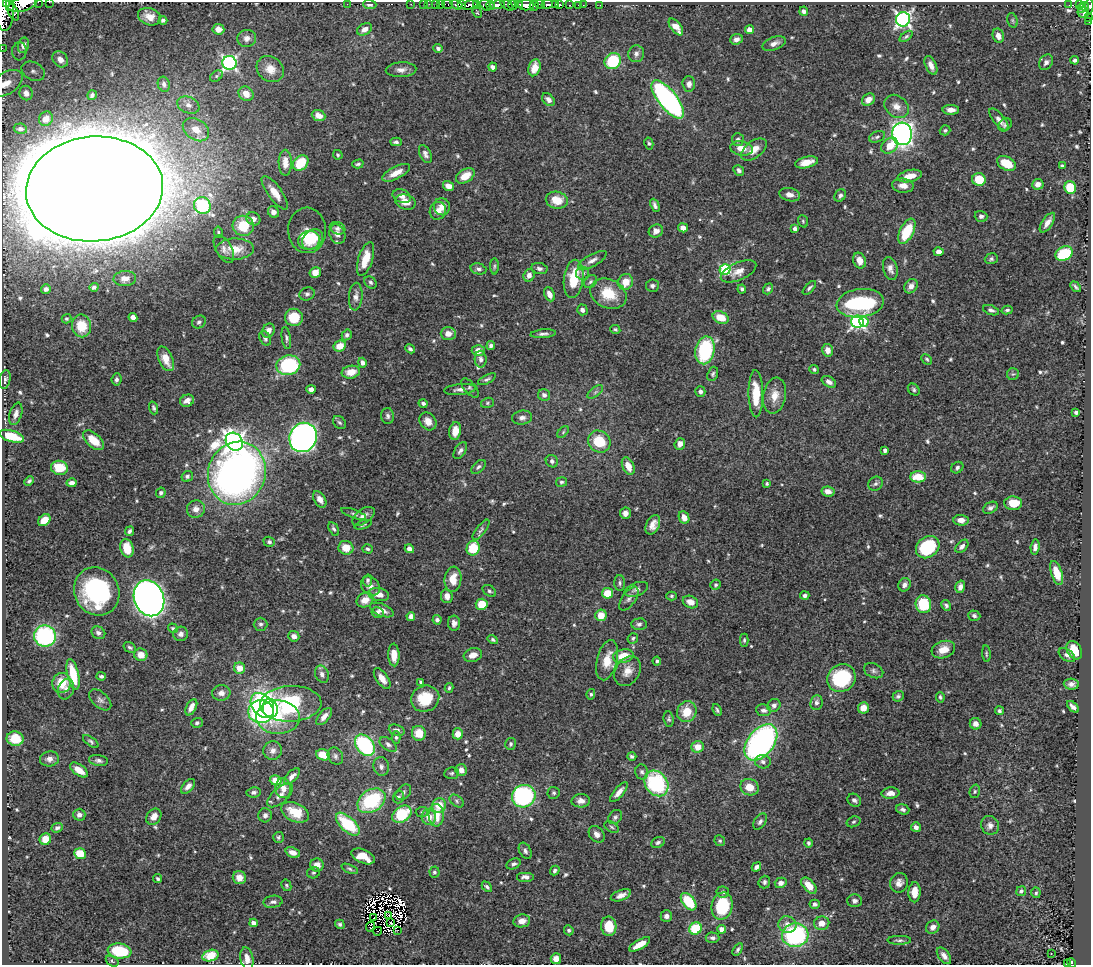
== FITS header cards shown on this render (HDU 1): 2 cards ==
NAXIS1  =                 1089
NAXIS2  =                  963

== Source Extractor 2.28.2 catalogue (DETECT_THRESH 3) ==
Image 1089 x 963 px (HDU 1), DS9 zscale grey, 1 PNG px = 1 image px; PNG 1093 x 967 px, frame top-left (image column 1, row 963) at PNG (2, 2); each listed source drawn as its Kron ellipse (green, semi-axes under 4 px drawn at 4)
Background 0.44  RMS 0.014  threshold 0.0414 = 3 sigma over >= 5 px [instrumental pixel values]
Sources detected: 644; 13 with non-positive FLUX_AUTO (blend fragments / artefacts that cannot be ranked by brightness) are neither listed nor drawn; of the other 631, the 500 brightest by FLUX_AUTO listed and drawn (131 fainter detections omitted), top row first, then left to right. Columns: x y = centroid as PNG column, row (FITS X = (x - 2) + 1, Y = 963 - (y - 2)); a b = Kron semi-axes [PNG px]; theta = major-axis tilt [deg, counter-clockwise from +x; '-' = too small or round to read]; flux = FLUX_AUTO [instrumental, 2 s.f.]
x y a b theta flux
7 2 2 2 - 47
38 2 2 2 - 24
49 2 2 2 - 5.3
23 4 15 7 18 810
347 4 2 2 - 33
370 4 7 4 -4 3.6
411 4 2 2 - 2.6
423 4 2 2 - 5.2
429 4 2 2 - 5.5
436 4 3 2 - 11
440 4 2 2 - 4.2
447 4 5 3 - 19
519 4 4 2 - 14
547 4 6 3 9 13
555 4 2 2 - 8.6
560 4 4 3 - 27
457 5 6 4 -23 320
461 5 4 3 - 220
470 5 8 3 16 270
477 5 4 3 - 130
486 5 6 4 -49 94
490 5 5 3 - 83
497 5 8 3 8 290
507 5 8 4 -39 170
513 5 5 3 - 27
526 5 8 5 0 340
540 5 4 3 - 180
569 5 3 2 - 26
578 5 3 2 - 21
583 5 2 2 - 3
600 5 2 2 - 5.5
1069 5 4 2 - 16
1080 5 3 2 - 33
534 6 5 2 - 10
1084 6 5 3 - 34
1089 6 7 3 88 60
1081 9 3 3 - 26
4 11 20 9 -90 1500
12 11 11 5 -65 360
804 11 4 4 - 2.8
1083 12 6 5 - 180
477 13 5 3 - 1.7
149 17 12 8 -17 9.2
1089 18 3 2 - 3
903 19 7 7 - 280
163 20 4 3 - 2.3
1012 20 7 5 -73 1.7
1089 22 2 2 - 4.1
676 27 10 5 -53 9.8
218 29 6 5 - 6
365 29 8 5 30 5.2
749 30 4 4 - 7.4
906 36 7 4 37 1.7
998 36 7 5 -68 6.5
247 38 9 8 - 5.9
736 39 6 5 - 4.6
774 43 12 6 20 5.5
23 45 8 5 76 4.9
2 48 2 2 - 5.4
438 48 5 4 - 2.9
19 51 9 7 84 4
636 54 8 8 - 3.8
60 59 9 7 -49 7.7
1075 60 4 3 - 2.3
613 61 8 7 - 46
1046 62 8 6 56 3.7
229 63 7 7 - 220
931 65 10 5 -65 5.6
493 67 4 3 - 2.9
535 68 8 6 72 8
270 69 14 12 -38 12
401 70 15 7 3 5.9
33 71 12 9 -28 7
216 76 7 5 37 1.8
6 83 18 11 33 15
164 84 8 6 -70 2.8
689 84 7 6 - 4
26 93 7 6 - 4.9
246 94 8 7 - 12
92 95 5 4 - 2.5
668 99 23 9 -51 250
548 100 7 5 -45 3.7
868 100 7 5 36 7.3
188 105 11 8 -22 5.5
896 106 13 10 -38 8.2
951 110 8 5 -1 5.7
319 116 7 5 -22 8.5
46 119 7 6 - 7.5
999 119 13 5 -50 4.8
1005 125 7 6 - 2.2
20 129 6 5 - 2.3
196 130 14 10 -35 13
945 130 5 5 - 1.7
902 134 11 10 - 350
877 137 8 5 24 2.1
738 140 6 6 - 2.9
396 142 6 4 -3 2.2
649 143 6 4 -77 1.6
890 146 9 7 38 15
741 148 11 7 -9 10
754 150 14 8 37 11
425 154 9 5 -65 3.4
338 155 5 4 - 1.5
806 162 12 5 14 10
285 163 13 6 -89 7.2
301 163 9 6 45 30
1006 163 10 6 -28 19
358 164 6 3 16 1.7
1062 166 4 3 - 2.1
739 170 6 5 - 2.4
396 173 15 6 27 9.9
465 176 10 6 32 13
910 176 12 6 12 12
979 179 7 6 - 20
1038 184 6 5 - 6.2
448 186 6 4 -34 6.2
903 186 11 7 -5 7
1070 188 6 5 - 34
94 189 68 52 5 12000
275 193 20 7 -54 11
790 195 10 6 -13 5.8
840 195 6 5 - 2.4
402 196 9 6 -21 5.4
557 200 11 8 -12 16
406 202 10 7 -15 10
655 205 7 4 -68 2.9
202 206 9 8 - 130
442 207 8 8 - 6.1
438 211 9 8 - 6.7
273 212 6 5 - 4.8
981 216 6 5 - 2.6
253 219 7 6 - 4.9
803 221 6 4 -70 1.5
1047 223 11 5 56 6
243 226 10 10 - 30
337 228 8 6 -20 2.8
683 228 5 4 - 5.8
795 229 4 3 - 3.1
307 230 23 19 -87 17
656 231 7 6 - 5.1
907 231 14 6 63 35
218 232 5 4 - 1.7
337 234 10 7 -70 5.3
309 240 11 9 20 22
312 240 11 9 42 21
224 249 15 8 -61 5.6
235 249 19 10 1 20
939 252 5 4 - 5.2
1064 254 9 7 27 47
366 259 18 7 73 16
991 259 6 5 - 1.9
592 260 16 6 29 5.3
860 261 8 6 -70 7.5
494 266 8 4 89 1.5
539 268 8 5 -10 3.1
478 269 8 5 -16 2.5
725 269 5 5 - 90
890 269 12 7 -75 5.5
739 271 19 9 24 8.7
315 272 6 5 - 8.7
583 273 6 6 - 2.2
529 275 6 5 - 5
125 279 11 7 4 6.1
574 279 19 9 83 30
370 282 7 5 -45 1.9
590 282 7 5 44 2.1
625 282 8 7 - 13
652 286 6 6 - 2.5
911 286 8 6 53 5.8
94 287 5 4 - 2.4
1076 287 6 3 -47 1.7
809 288 8 4 46 2
46 289 5 5 - 3
742 289 4 4 - 2.4
768 289 6 4 54 1.9
307 294 8 6 16 2.6
549 294 7 5 -65 7.4
608 294 19 14 -26 26
356 297 14 7 86 5.2
860 303 24 14 7 110
582 310 5 5 - 3.1
991 310 8 4 -20 2.6
1007 310 6 3 14 1.8
133 317 4 4 - 5.3
294 317 9 8 - 23
721 318 8 6 -24 17
66 319 5 4 - 1.5
199 322 7 6 - 2.7
857 322 6 6 - 210
864 322 5 4 - 13
81 326 11 9 -78 23
615 329 5 4 - 1.6
268 331 7 6 - 5.2
448 334 7 6 - 7.9
543 334 13 4 4 3.1
347 335 5 4 - 2.4
265 338 8 5 -61 2.7
286 338 11 4 -82 2.4
340 346 6 5 - 12
491 346 4 4 - 2.7
410 349 5 3 - 2.4
705 350 14 9 79 76
828 350 6 5 - 6
478 351 6 5 - 8.1
166 359 13 7 -66 14
481 359 8 6 -87 4.1
927 359 6 4 -45 1.5
362 363 5 4 - 3.1
288 365 12 9 12 88
814 369 5 4 - 1.8
351 372 9 6 10 10
713 374 7 5 70 2
1013 374 6 6 - 1.7
5 379 9 5 78 3.3
116 379 6 5 - 2.6
487 379 10 4 27 2.2
829 382 8 5 -32 4.1
470 388 11 5 -49 2.6
311 389 5 4 - 3.4
460 389 16 5 6 4.2
914 390 6 5 - 1.9
595 392 9 4 36 2.2
700 392 5 5 - 3.2
756 394 23 7 -89 27
544 395 6 5 - 3.4
775 395 18 11 80 13
187 401 7 6 - 5.6
423 403 5 4 - 2.9
487 403 6 5 - 1.5
154 408 6 4 -70 1.8
1076 412 3 3 - 2.3
16 414 11 6 73 4.4
388 416 8 6 -87 2.9
522 418 10 7 8 3.9
428 421 10 7 -53 7.6
339 423 7 5 -43 1.9
455 431 9 6 80 8.9
563 432 7 4 46 1.5
12 436 13 5 -17 26
303 437 15 13 63 460
94 440 12 7 -42 18
234 442 9 8 - 400
599 442 12 10 -38 32
680 444 6 5 - 6.5
885 450 4 4 - 3.4
460 451 9 5 58 3
552 461 6 6 - 3
628 466 9 5 -65 11
478 467 8 5 43 2.4
59 468 8 7 - 25
957 468 7 5 35 2.5
237 473 32 28 71 570
187 476 6 5 - 2.3
918 477 8 5 0 19
29 481 5 4 - 1.8
561 482 5 4 - 1.8
72 483 5 4 - 3.6
767 484 4 3 - 1.5
875 484 8 6 40 2.4
828 491 7 5 -9 5.3
161 493 5 4 - 2.2
320 499 9 5 -57 6.6
1013 503 9 7 -2 17
990 508 8 5 28 2.9
196 509 9 8 - 6.9
625 513 6 5 - 4.5
354 514 13 3 -19 2.1
363 516 13 7 36 5.3
684 517 6 5 - 8.4
44 520 7 5 40 13
961 520 7 5 -3 7.6
363 525 9 4 18 1.7
653 525 10 6 64 7.2
334 529 7 4 -61 2.1
481 530 12 4 52 2.4
129 531 5 4 - 2.1
269 542 6 5 - 2.3
962 546 8 5 46 3.8
928 547 13 10 38 68
1035 547 7 4 83 3.8
127 548 9 6 -74 18
346 548 7 7 - 14
473 548 7 6 - 31
367 549 5 4 - 1.9
409 549 5 4 - 4.3
1057 573 12 5 -71 15
453 579 13 8 83 15
368 580 6 4 78 2
620 583 8 5 -89 2.1
715 585 5 4 - 1.6
904 585 7 5 59 3.8
370 586 10 8 -46 5.2
960 587 6 4 74 4.4
636 589 12 6 21 3.9
97 591 25 22 -61 120
489 591 7 5 -35 1.8
607 593 5 5 - 18
379 594 10 6 -12 8.6
805 595 4 4 - 2.7
447 596 7 6 - 6.6
671 596 5 4 - 1.5
149 598 18 14 -68 800
629 599 14 6 55 4
365 600 9 7 26 11
690 602 8 6 -24 7.9
482 604 6 5 - 21
923 604 9 7 -77 42
946 605 6 4 -58 2.3
382 610 12 6 -22 6.4
377 612 6 5 - 2.7
601 615 6 5 - 12
974 616 6 5 - 2.5
411 617 4 4 - 5
437 620 4 4 - 2.5
454 623 7 6 - 4.2
261 624 7 6 - 2.3
639 624 7 6 - 2.7
173 628 5 4 - 1.8
98 633 7 6 - 3.3
181 634 7 7 - 4
45 636 11 10 - 110
294 636 5 5 - 5
633 638 5 5 - 1.7
493 640 5 4 - 1.8
744 640 6 4 89 1.6
130 647 7 5 -32 2
943 650 12 8 18 11
1074 650 10 7 -61 16
986 654 8 3 -85 1.5
141 655 7 6 - 8.9
394 655 11 5 -87 12
473 655 9 6 18 6.6
1067 655 9 5 -36 3.4
623 656 10 6 11 17
607 660 20 10 76 16
657 661 4 3 - 1.7
240 668 6 5 - 12
628 671 16 12 58 10
874 671 10 7 -25 2.9
73 674 15 5 -76 29
322 674 9 6 -68 3.6
101 676 5 3 - 1.9
841 678 15 13 36 69
382 679 12 6 -55 7.8
421 682 4 3 - 1.9
62 683 10 9 - 22
1071 684 8 5 -3 3.9
449 688 5 4 - 1.5
66 689 10 8 71 4.9
221 693 9 7 7 5.1
591 694 5 4 - 1.6
898 696 6 5 - 1.9
940 697 5 4 - 1.5
425 699 14 13 - 30
100 700 13 7 -42 4.1
816 703 7 6 - 3.3
291 704 31 18 2 180
262 705 14 10 -50 89
774 705 7 6 - 3.4
191 707 9 5 62 6.7
1073 707 7 4 -45 3.6
270 708 9 7 -82 56
863 708 6 5 - 8.9
717 710 6 3 -68 1.7
763 710 7 6 - 3.7
999 711 4 4 - 1.8
261 712 12 11 - 110
687 712 11 9 69 19
324 716 10 5 49 5.8
278 717 22 17 -1 33
669 719 7 5 -82 2
197 723 6 5 - 2.2
976 724 6 5 - 5.3
397 730 8 5 -20 3.7
419 733 7 7 - 18
458 734 5 5 - 9.4
396 737 6 4 -90 1.7
15 739 8 7 - 21
91 741 9 4 -35 2
761 742 21 13 52 280
388 744 10 6 -36 3.4
510 744 6 5 - 1.7
365 745 12 8 -52 100
698 747 6 5 - 14
273 750 9 9 - 5.4
323 755 7 5 -20 19
335 756 9 7 -61 2.9
632 756 4 4 - 2
49 759 9 7 8 4.8
98 760 9 5 -8 3
763 762 8 7 - 3.1
381 767 9 7 -81 4
79 770 10 5 -35 11
461 770 6 5 - 6.6
642 772 7 6 - 2.6
452 773 7 5 6 1.9
292 776 10 5 46 5.3
276 780 6 5 - 13
656 783 14 11 -53 98
188 786 9 5 49 4.8
749 787 9 8 - 13
283 788 10 8 -85 8.1
975 791 7 5 75 1.7
254 792 7 5 8 2.7
403 792 9 6 46 2.5
619 792 12 5 50 6.3
554 793 6 6 - 2
891 793 9 5 3 6.2
280 795 16 7 42 6.3
524 796 12 11 - 150
398 797 6 5 - 2.3
854 800 7 6 - 3.1
371 801 15 11 34 69
457 801 8 5 -39 1.9
581 801 9 6 2 5.3
439 805 7 7 - 16
903 809 7 5 -18 2.4
295 812 15 9 -25 20
422 812 6 5 - 1.6
402 814 10 7 36 44
79 815 6 6 - 4.1
265 815 7 6 - 3.5
436 815 11 7 -89 16
154 817 9 7 54 7.2
429 817 8 7 - 9.8
615 817 8 6 46 2.4
760 822 9 5 57 2.8
853 822 7 5 18 1.9
348 824 15 7 -43 48
990 825 9 8 - 4.8
612 827 8 5 -29 1.9
916 827 5 4 - 4.3
57 828 6 4 21 2.5
597 834 9 7 -49 4.9
278 837 5 5 - 1.7
45 839 6 5 - 12
720 841 5 5 - 1.5
658 842 7 5 26 2.3
808 843 4 3 - 1.6
525 851 9 5 -60 3
293 852 7 5 -22 6.3
80 854 6 5 - 24
363 856 12 6 -24 16
513 864 7 5 25 2.9
317 865 6 6 - 8.5
756 867 5 4 - 3.4
350 869 9 4 -21 1.9
555 871 5 4 - 2.2
434 872 5 5 - 1.9
313 873 6 5 - 1.8
525 877 9 5 0 4.1
239 878 7 6 - 8.6
158 879 4 3 - 1.7
764 882 6 5 - 2.4
781 883 6 5 - 5
899 883 10 9 - 5.4
286 885 6 4 -62 1.5
809 886 10 5 -48 12
487 887 6 4 -44 2.3
1021 891 5 4 - 2.6
723 892 6 5 - 2.4
914 892 10 6 88 10
1036 893 5 4 - 1.5
621 895 11 5 21 5.9
855 901 7 6 - 3.1
273 902 9 6 8 3.3
689 902 10 6 -51 37
815 904 5 4 - 2.6
722 906 14 10 76 49
389 915 3 2 - 1.7
666 916 6 5 - 3.5
374 918 2 2 - 2
522 921 8 6 9 6.6
253 923 4 4 - 6.5
391 923 2 2 - 1.8
822 923 7 7 - 8.5
340 924 5 4 - 2.1
787 924 9 8 - 6.8
609 926 9 7 -87 22
370 927 5 2 - 2.6
933 927 7 6 - 4.7
695 928 6 5 - 41
722 929 4 4 - 8.5
398 930 2 2 - 14
569 930 5 4 - 2
378 931 4 2 - 1.6
795 935 13 12 - 120
713 938 7 5 -2 2.8
899 940 12 4 0 2.4
640 944 12 4 30 12
738 949 7 4 57 2.2
120 951 12 7 -8 46
1051 954 3 2 - 1.6
210 956 8 5 15 26
944 956 9 5 -53 4.9
247 959 11 6 -80 7
556 959 5 5 - 6.3
112 961 7 4 -34 1.6
1071 963 5 3 - 89
1067 964 3 3 - 24
At the frame edge (FLAGS 8, measured only in part): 12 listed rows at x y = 7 2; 38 2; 49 2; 23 4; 1089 6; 4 11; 1089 18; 1089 22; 2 48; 6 83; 1071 963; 1067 964
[131 fainter detections neither listed nor drawn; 13 non-positive-flux detections neither listed nor drawn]